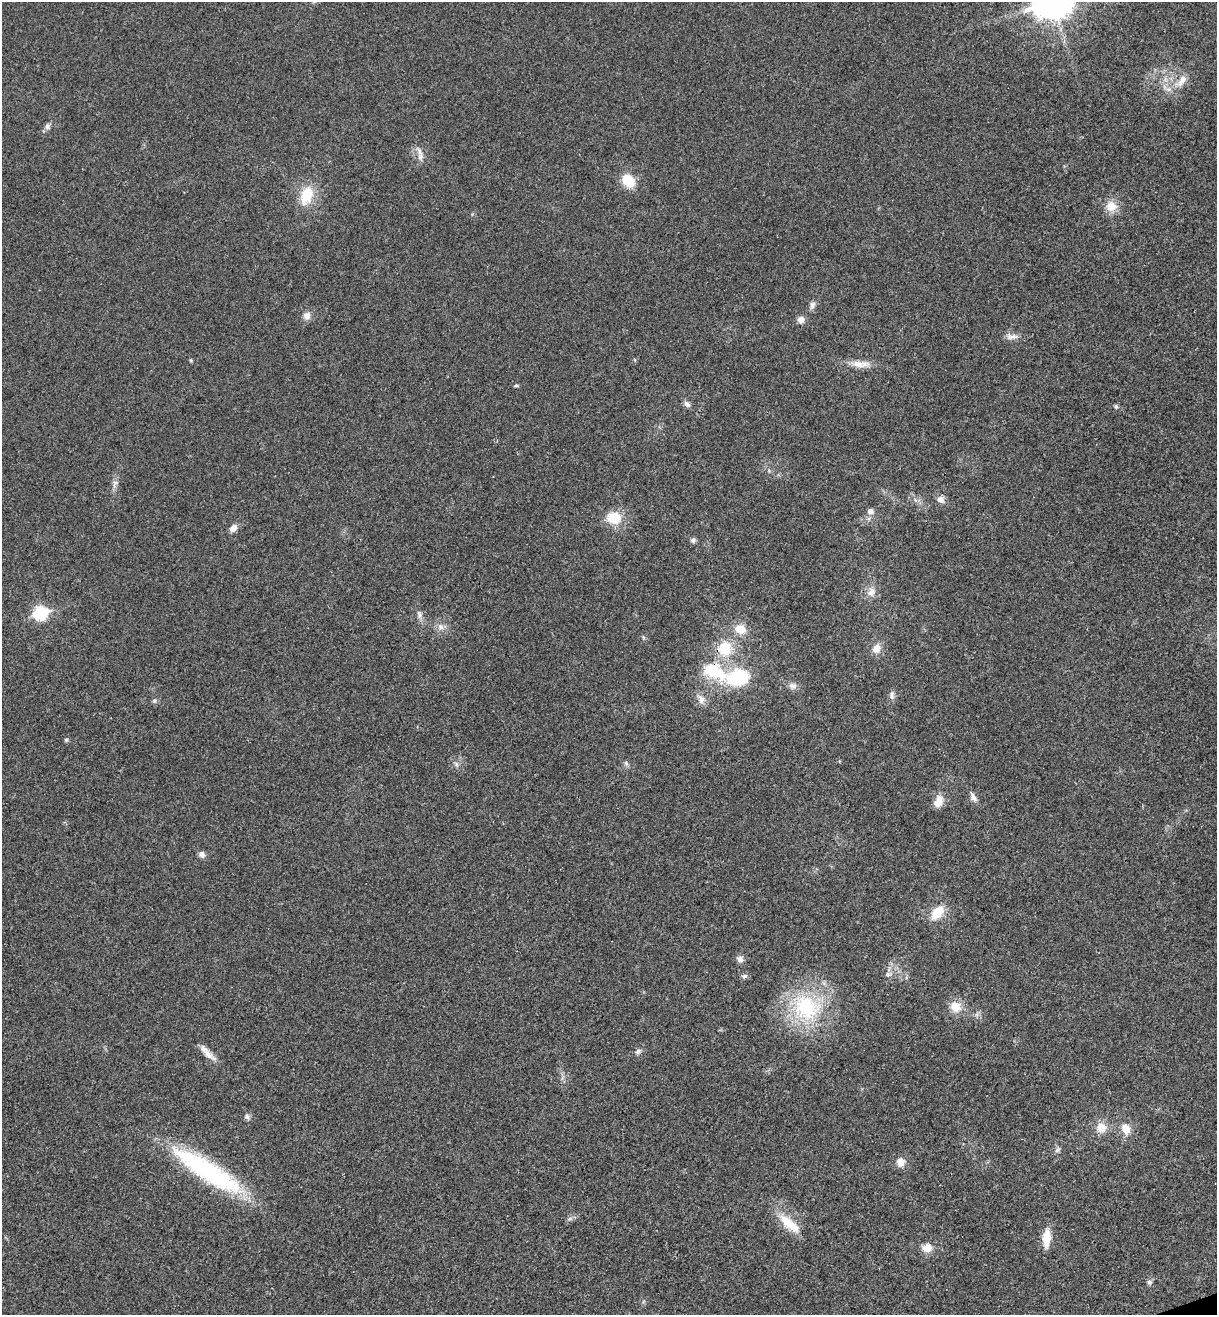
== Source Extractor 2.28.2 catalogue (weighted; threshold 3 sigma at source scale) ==
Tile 6 of 4 x 4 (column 2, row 2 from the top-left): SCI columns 1382-2596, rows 2682-3994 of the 5322 x 5365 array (HDU 1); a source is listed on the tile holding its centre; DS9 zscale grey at full resolution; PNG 1219 x 1317 px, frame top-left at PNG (2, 2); no overlay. Shown black and unused: <1% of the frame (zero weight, under 3 of 4 exposures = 6% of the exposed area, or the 3 px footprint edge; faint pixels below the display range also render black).
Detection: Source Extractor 2.28.2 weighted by HDU 2 'WHT'; one run over the whole footprint, this tile lists its part. Background 0.0194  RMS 0.0064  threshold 0.0286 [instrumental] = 3 sigma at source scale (4.5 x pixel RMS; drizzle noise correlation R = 1.50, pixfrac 1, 0.05/0.05 arcsec/px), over >= 5 px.
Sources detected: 58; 1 inside a brighter listed object's ellipse — not listed separately; the other 57 listed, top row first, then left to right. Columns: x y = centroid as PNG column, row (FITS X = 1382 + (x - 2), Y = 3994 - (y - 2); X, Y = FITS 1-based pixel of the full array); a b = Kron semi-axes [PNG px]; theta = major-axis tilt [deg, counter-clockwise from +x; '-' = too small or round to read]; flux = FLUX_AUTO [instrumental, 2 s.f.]
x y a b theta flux
1182 80 18 8 57 5.9
47 126 8 7 - 2
420 157 13 7 79 3.5
628 181 12 9 -49 18
306 195 25 16 72 17
1111 206 13 12 - 8.9
812 305 10 7 69 2.5
307 316 9 8 - 3.7
801 320 8 8 - 3.3
1012 337 17 6 11 3.5
191 360 5 3 - 0.64
860 364 28 8 -1 7.5
516 385 5 4 - 0.82
687 404 9 6 -45 2.3
1116 406 5 5 - 1
115 482 7 4 -1 1.2
941 500 10 8 -44 3.3
870 511 6 6 - 2.9
614 518 14 12 3 16
233 528 8 6 48 4.2
693 540 7 6 - 1.8
871 592 12 10 66 4.7
40 613 7 6 - 74
419 615 9 7 -88 2.3
441 627 10 6 -50 2.7
740 629 15 12 -25 8.4
876 648 12 10 57 5.7
725 649 14 13 - 20
737 677 29 18 10 37
793 686 11 8 -15 2.9
892 696 12 5 -85 2.1
701 699 12 8 -74 3.9
154 700 6 4 1 1
66 740 6 4 44 0.82
626 763 7 5 -68 1.4
456 764 7 5 -48 1.6
973 797 14 6 -60 2.9
938 802 16 10 64 6.1
202 854 8 7 - 2.6
937 912 16 10 46 13
740 959 9 7 -42 2.6
887 974 7 4 -89 1.3
744 976 8 5 2 1.5
806 1007 37 32 -57 56
956 1007 13 11 -53 8.9
638 1051 9 6 38 1.8
208 1054 20 9 -48 5.7
247 1117 7 6 - 1.7
1101 1127 12 12 - 7.4
1126 1129 15 11 -68 7.4
1057 1150 8 5 45 1.3
901 1162 9 9 - 5.1
207 1171 88 20 -32 90
789 1224 31 10 -40 15
1046 1238 19 8 86 11
927 1248 13 11 8 5.6
1149 1282 8 6 -63 1.7